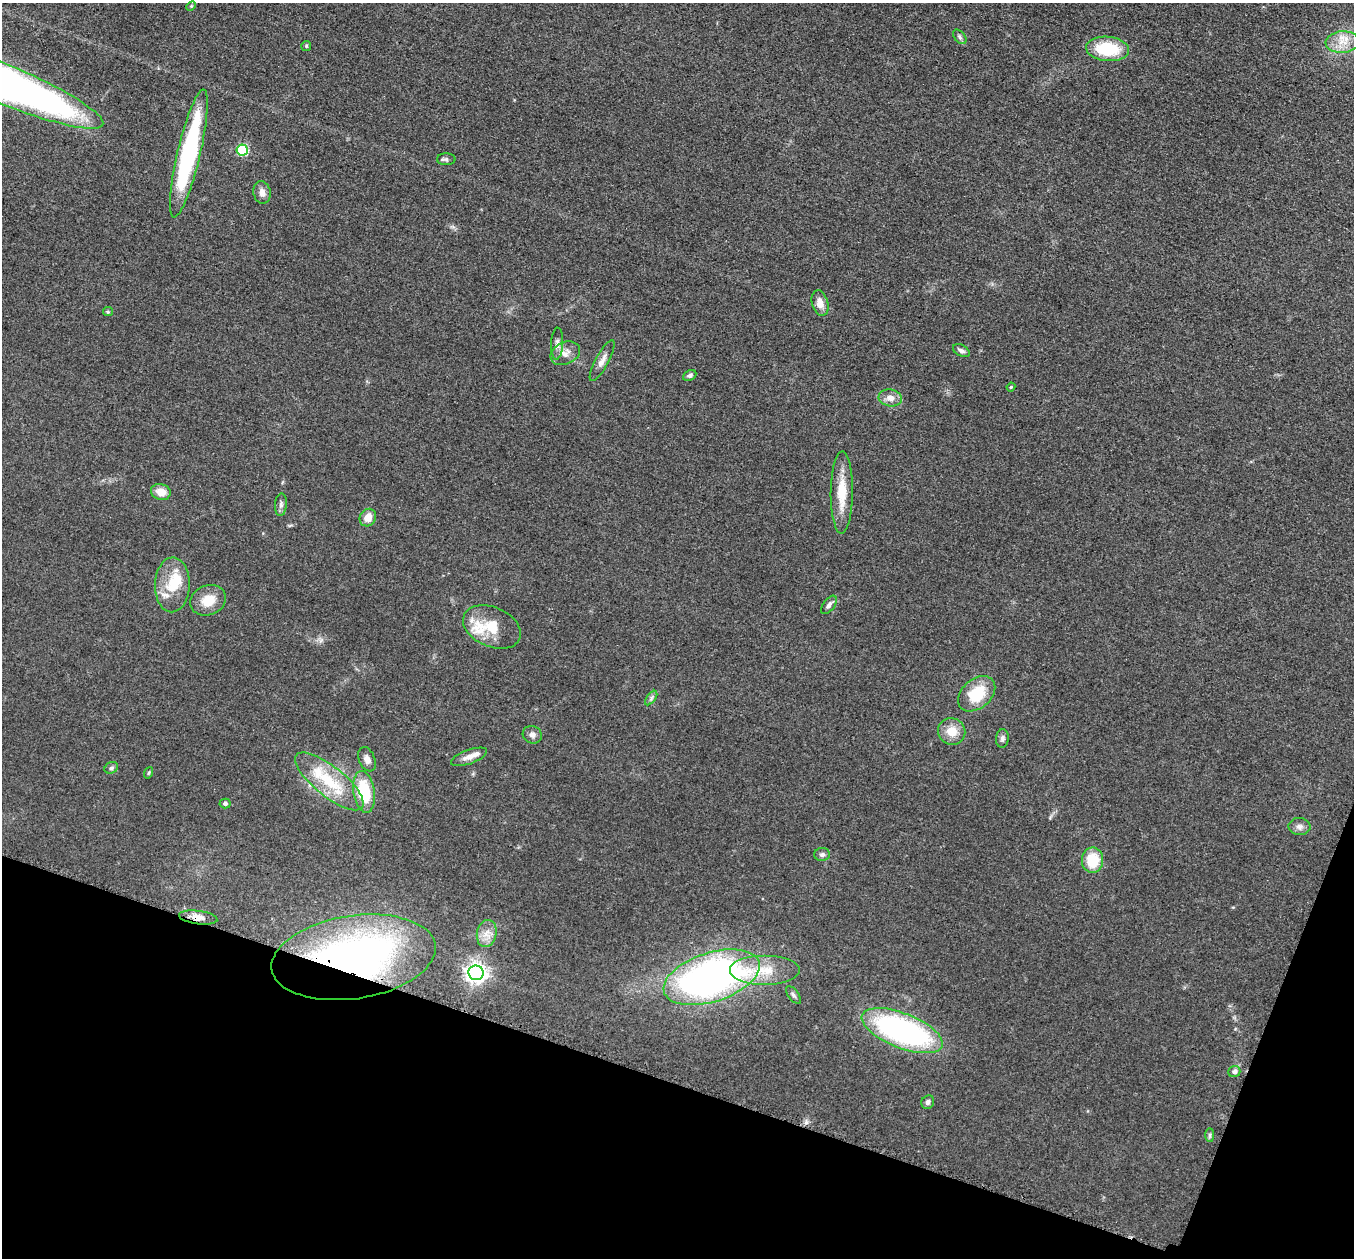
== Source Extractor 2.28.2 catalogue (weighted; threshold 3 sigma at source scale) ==
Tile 15 of 4 x 4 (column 3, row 4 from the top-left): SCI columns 2737-4088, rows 198-1453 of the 5457 x 5503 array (HDU 1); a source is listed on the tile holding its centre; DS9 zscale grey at full resolution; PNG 1356 x 1260 px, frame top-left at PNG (2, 3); each listed source drawn as its Kron ellipse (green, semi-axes under 4 px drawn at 4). Shown black and unused: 17% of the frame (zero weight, under 3 of 5 exposures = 4% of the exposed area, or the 3 px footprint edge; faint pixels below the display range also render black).
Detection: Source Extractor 2.28.2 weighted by HDU 2 'WHT'; one run over the whole footprint, this tile lists its part. Background 0.054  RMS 0.006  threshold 0.0268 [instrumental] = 3 sigma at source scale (4.5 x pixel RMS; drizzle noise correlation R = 1.50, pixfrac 1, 0.05/0.05 arcsec/px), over >= 5 px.
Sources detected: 56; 3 inside a brighter listed object's ellipse — not listed separately; the other 53 listed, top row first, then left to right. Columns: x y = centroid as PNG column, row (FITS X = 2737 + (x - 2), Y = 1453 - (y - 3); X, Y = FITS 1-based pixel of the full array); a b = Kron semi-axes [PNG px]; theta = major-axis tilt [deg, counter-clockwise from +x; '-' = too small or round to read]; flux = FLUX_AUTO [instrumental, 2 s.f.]
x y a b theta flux
191 6 5 4 - 0.66
960 37 8 5 -50 1.4
1342 42 17 11 4 8.6
306 46 5 5 - 0.83
1108 49 21 12 -5 27
2 83 109 19 -22 460
242 150 5 5 - 39
189 153 66 11 77 88
446 159 9 6 0 1.4
262 192 11 8 -78 3.6
820 303 13 8 -73 5.1
108 312 5 4 - 0.7
557 344 16 6 87 3.1
961 351 9 5 -26 1.8
565 353 15 11 25 5.3
602 360 23 6 62 4.2
690 375 7 5 26 1.5
1011 387 4 4 - 0.63
890 398 11 8 -9 4.5
161 492 10 8 -17 6.6
842 493 41 11 89 15
281 505 11 6 84 2.1
368 518 9 8 - 6.1
172 585 27 17 88 17
208 600 18 14 22 11
829 605 11 5 53 2.1
492 627 30 19 -23 18
977 694 21 14 41 20
651 698 8 4 54 1.4
952 731 14 13 - 8.7
532 735 10 8 -23 2.7
1002 738 9 6 86 1.7
469 757 19 7 20 4.5
367 759 13 8 -67 3.3
111 768 7 5 29 1.2
149 773 6 3 70 0.7
329 781 42 15 -39 27
364 792 21 10 -81 26
225 803 5 5 - 1.4
1299 827 11 8 -3 2.9
822 854 8 6 1 1.6
1092 860 12 10 87 18
198 917 19 6 -8 5
487 933 14 9 78 5.5
354 957 83 41 9 250
765 970 35 15 0 18
476 973 7 7 - 360
712 977 50 24 18 270
793 995 10 5 -53 1.6
902 1031 43 17 -21 150
1234 1071 6 5 - 1.9
928 1102 7 6 - 1.8
1210 1135 7 4 -90 1
Overlapping masked pixels (flux is a lower limit): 2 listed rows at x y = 198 917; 354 957
Isophote crosses this tile's border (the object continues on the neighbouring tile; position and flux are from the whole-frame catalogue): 1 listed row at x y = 2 83